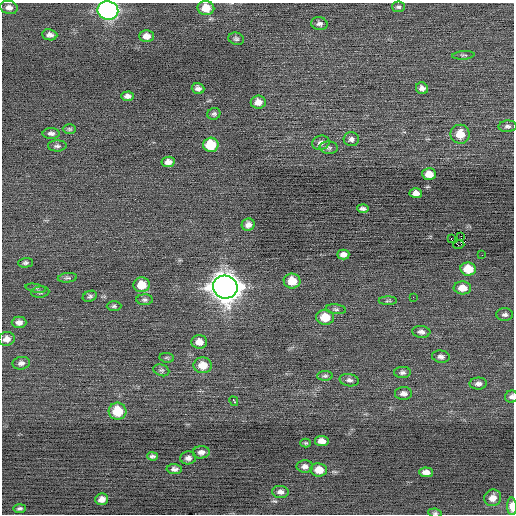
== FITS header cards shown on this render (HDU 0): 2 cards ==
NAXIS1  =                  512 / Axis length
NAXIS2  =                  512 / Axis length

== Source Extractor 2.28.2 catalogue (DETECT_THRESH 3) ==
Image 512 x 512 px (HDU 0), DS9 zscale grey, 1 PNG px = 1 image px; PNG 516 x 516 px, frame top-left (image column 1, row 512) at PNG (2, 3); each listed source drawn as its Kron ellipse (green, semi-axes under 4 px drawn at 4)
Background -0.0221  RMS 0.75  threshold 2.24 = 3 sigma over >= 5 px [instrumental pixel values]
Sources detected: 82; all 82 listed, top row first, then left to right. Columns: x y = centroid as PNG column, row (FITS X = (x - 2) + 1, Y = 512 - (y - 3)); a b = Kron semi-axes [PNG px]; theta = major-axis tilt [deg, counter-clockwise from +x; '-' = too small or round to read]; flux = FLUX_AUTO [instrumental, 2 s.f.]
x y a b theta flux
9 7 9 6 -11 210
398 7 6 5 - 99
206 8 8 7 - 770
108 10 10 9 - 18000
319 24 8 6 -10 180
50 35 7 5 -7 200
147 36 7 5 -1 340
236 39 8 6 -16 110
463 55 11 3 5 78
198 88 6 5 - 190
422 88 6 5 - 210
127 96 6 4 2 190
258 102 7 6 - 400
214 114 6 6 - 110
507 126 9 6 3 150
69 129 7 5 -1 84
51 133 8 5 2 160
460 134 9 9 - 810
351 139 7 7 - 170
321 143 9 7 13 210
211 145 7 7 - 1500
57 146 9 5 2 130
329 148 9 6 -4 130
168 162 7 5 9 260
429 174 7 6 - 510
416 193 6 5 - 270
363 209 5 3 - 130
248 225 6 6 - 260
461 236 2 2 - 25
451 239 3 2 - 480
459 245 5 3 - 470
343 254 6 5 - 240
482 255 2 2 - 25
25 263 7 5 1 100
468 269 8 6 -8 970
67 278 9 4 6 110
292 281 8 7 - 810
142 285 8 7 - 900
225 287 12 11 - 77000
36 288 10 3 -10 80
462 288 8 6 -3 490
40 292 9 5 7 110
90 296 7 5 23 120
413 297 2 2 - 31
145 300 8 5 -1 120
388 301 9 3 1 84
114 306 7 5 1 95
336 309 10 5 -5 110
505 314 8 6 -2 150
325 317 9 7 -5 1000
19 322 7 6 - 250
421 332 9 6 -5 200
7 339 8 7 - 290
199 342 8 7 - 420
441 357 9 6 -7 170
167 358 7 4 -8 84
21 363 8 6 9 200
203 365 9 8 - 770
161 370 8 5 -19 120
402 372 8 5 1 130
325 376 8 5 1 97
349 380 9 6 -10 160
478 384 9 6 2 190
403 393 8 6 1 230
511 397 6 6 - 140
234 401 5 3 - 830
118 411 9 8 - 1400
322 441 7 5 -8 360
306 443 5 4 - 62
201 452 8 6 4 230
152 456 5 4 - 120
188 458 8 6 3 190
305 466 8 6 0 190
174 469 7 5 -1 170
319 470 8 6 -7 630
426 472 7 4 -4 310
280 492 8 6 -6 200
493 498 9 8 - 430
102 499 6 5 - 280
512 506 9 5 -88 500
19 508 6 4 1 110
435 513 7 4 -8 86
At the frame edge (FLAGS 8, measured only in part): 5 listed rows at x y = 206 8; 108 10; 511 397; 512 506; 435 513